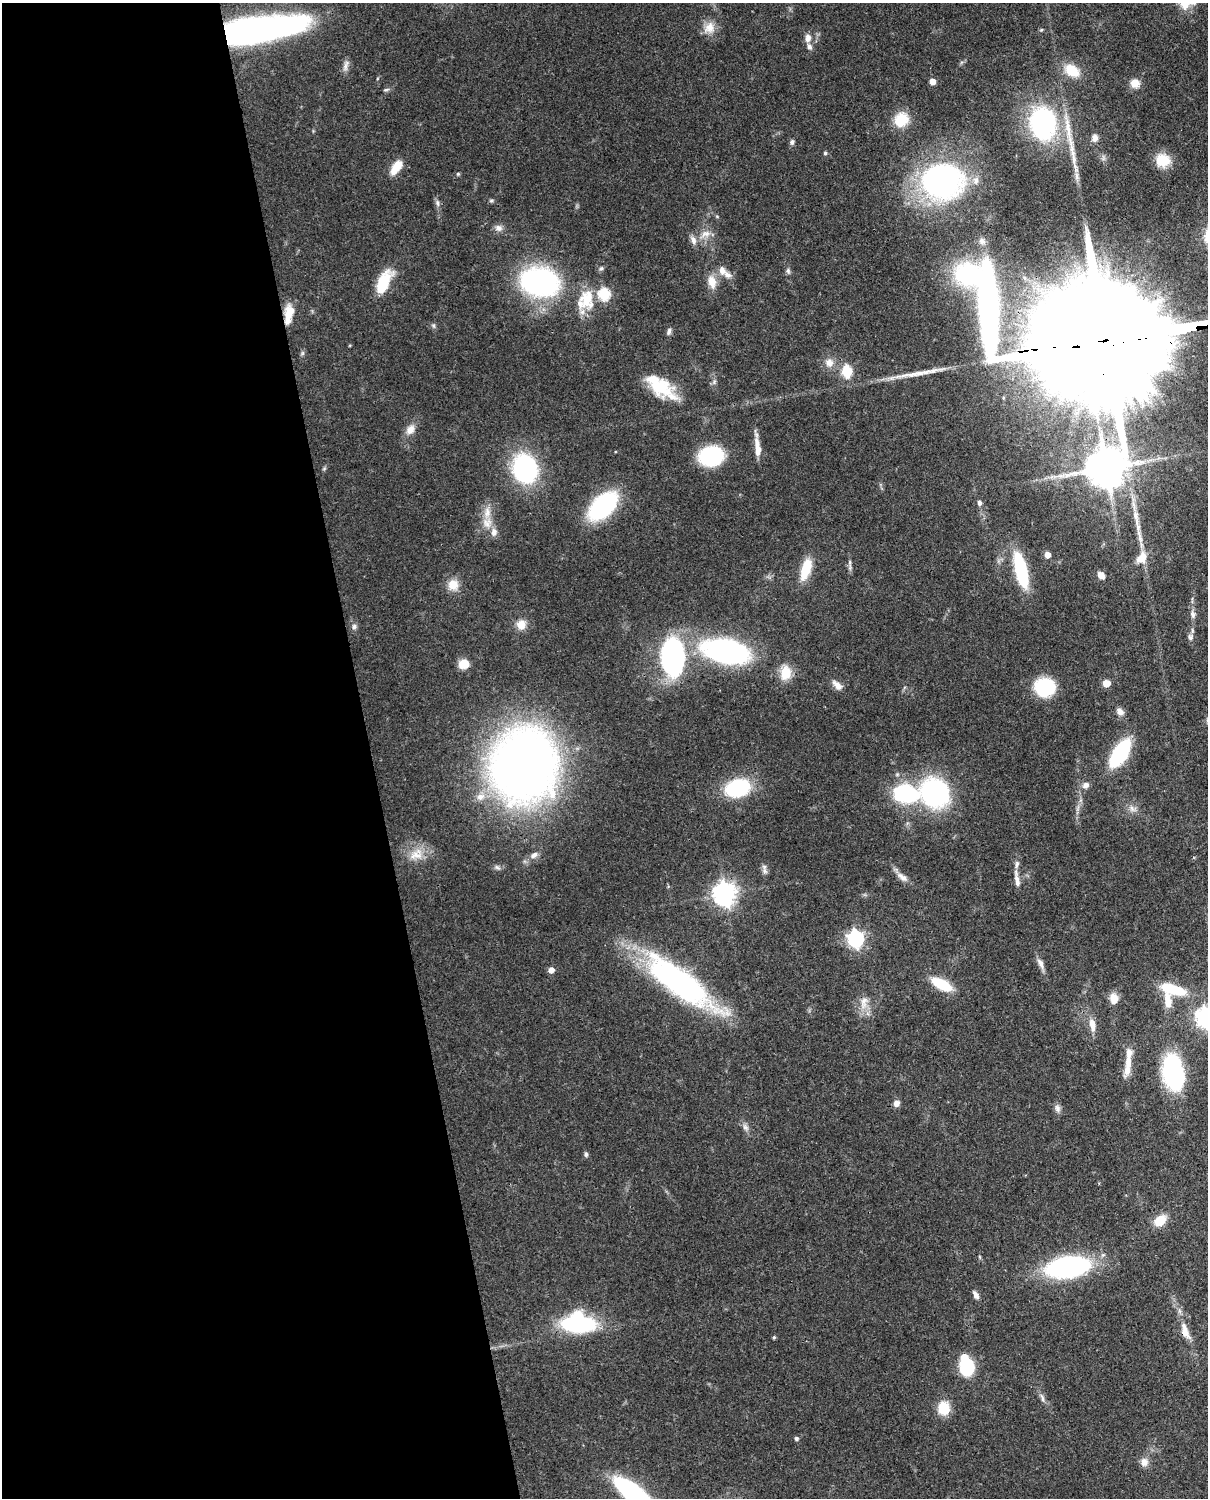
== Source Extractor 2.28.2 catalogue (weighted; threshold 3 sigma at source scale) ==
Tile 5 of 4 x 3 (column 1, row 2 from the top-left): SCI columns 90-1295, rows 1651-3146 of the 5000 x 4909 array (HDU 1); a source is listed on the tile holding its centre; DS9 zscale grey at full resolution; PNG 1210 x 1500 px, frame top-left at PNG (2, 3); no overlay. Shown black and unused: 31% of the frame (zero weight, under 3 of 4 exposures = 7% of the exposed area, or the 3 px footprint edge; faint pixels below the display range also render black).
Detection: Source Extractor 2.28.2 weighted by HDU 2 'WHT'; one run over the whole footprint, this tile lists its part. Background 0.0858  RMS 0.0039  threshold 0.0177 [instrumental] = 3 sigma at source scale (4.5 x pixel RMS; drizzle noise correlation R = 1.50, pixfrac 1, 0.05/0.05 arcsec/px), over >= 5 px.
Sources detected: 129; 3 inside a brighter object's white glare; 2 long thin detections or spike segments (spike, bleed or trail) — not listed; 13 inside a brighter listed object's ellipse — not listed separately; the other 111 listed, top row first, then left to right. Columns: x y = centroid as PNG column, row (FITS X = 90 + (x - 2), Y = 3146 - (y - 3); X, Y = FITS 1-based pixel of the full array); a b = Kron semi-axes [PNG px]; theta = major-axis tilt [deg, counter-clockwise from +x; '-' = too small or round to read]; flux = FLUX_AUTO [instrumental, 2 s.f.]
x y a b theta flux
709 28 17 14 61 5
258 30 72 19 9 200
1041 30 5 4 - 0.44
808 38 10 8 80 2.5
346 65 18 6 71 2
1072 71 18 12 -32 9.7
932 81 5 5 - 5.1
1135 83 10 9 - 4.2
386 90 9 3 11 0.68
901 120 18 16 49 10
1043 123 24 18 -88 82
1095 138 10 8 80 2.2
792 142 8 6 70 0.98
825 153 5 4 - 0.64
1163 160 16 14 -10 8.1
396 167 17 8 56 8.1
458 174 5 4 - 0.51
941 181 38 32 3 110
491 201 6 4 1 0.59
437 203 9 5 -79 1.2
499 228 10 8 -11 2
705 234 17 10 25 4.3
982 241 11 9 -44 2.3
601 268 6 5 - 0.75
722 270 13 10 -68 3
788 271 9 5 -75 1
1025 278 6 4 -70 0.68
540 282 36 26 -12 83
712 282 17 10 -77 5.1
383 284 27 11 65 16
604 294 6 6 - 40
587 298 30 19 75 13
289 312 20 11 79 6.4
433 325 8 5 -83 0.8
669 331 9 6 73 1.3
1115 339 109 25 6 39000
829 363 13 12 - 3.6
847 371 6 5 - 26
660 387 36 18 -30 18
410 429 14 10 52 3.4
757 445 17 8 -82 4.3
711 456 17 13 8 49
525 468 23 19 -70 59
1106 468 42 14 81 1400
324 469 6 4 20 0.51
979 503 7 5 -77 1.2
603 506 23 13 45 65
487 523 15 13 87 5.1
1138 530 30 7 -80 5.7
1047 555 5 5 - 3.8
1141 558 18 12 61 6.1
850 565 19 4 -88 1.4
806 569 22 9 72 13
1021 570 32 9 -76 39
1101 575 9 7 -49 2.7
453 585 14 13 - 5.5
1193 614 12 7 -82 1.8
521 624 12 11 - 4.3
354 627 7 7 - 1.3
1190 637 9 8 - 1.6
726 651 36 18 -10 110
673 657 34 20 -86 77
463 664 10 9 - 6.1
786 673 16 12 86 8.3
1106 683 5 5 - 7.8
837 685 16 8 -45 2.7
1045 687 15 13 -1 35
1120 711 10 7 -48 2.3
1120 753 21 9 58 53
524 765 51 48 76 420
1086 785 9 8 - 2
738 788 25 17 16 33
906 793 25 18 -12 40
935 793 22 20 -52 78
480 797 13 10 23 4
1133 809 13 8 -20 2.3
416 855 22 14 8 7.3
534 855 11 7 41 1.9
765 871 11 7 -72 1.4
902 877 18 8 -37 2.9
1017 879 23 6 -80 2.9
724 894 8 8 - 320
855 939 7 6 - 130
1041 964 16 7 -63 2.4
551 970 5 5 - 2.8
679 982 88 25 -36 97
942 984 19 9 -27 17
1173 989 28 10 -15 16
1114 999 14 10 -83 3.9
1168 1001 20 8 -81 5.7
864 1002 21 9 74 4.4
1206 1017 7 7 - 210
1092 1025 18 8 -80 4.1
1128 1063 20 9 89 4.5
1173 1072 35 18 -81 50
896 1103 7 7 - 2.2
1057 1108 11 7 -82 1.7
745 1127 11 7 -51 1.8
586 1154 7 5 -81 0.87
1160 1220 12 9 42 8.5
1068 1267 34 16 9 91
976 1295 12 6 -56 1.6
578 1324 30 17 -2 53
1185 1331 22 9 -70 5.2
774 1337 4 4 - 0.55
967 1367 11 9 80 32
1042 1398 13 4 -73 1.4
944 1408 13 11 -90 10
796 1439 5 5 - 0.82
1144 1462 12 10 89 2.7
633 1493 34 11 -38 87
Overlapping masked pixels (flux is a lower limit): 6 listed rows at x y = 258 30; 289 312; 1115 339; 1106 468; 524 765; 1185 1331
Isophote crosses this tile's border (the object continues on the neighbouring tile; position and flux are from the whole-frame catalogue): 3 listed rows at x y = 1115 339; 1206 1017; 633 1493